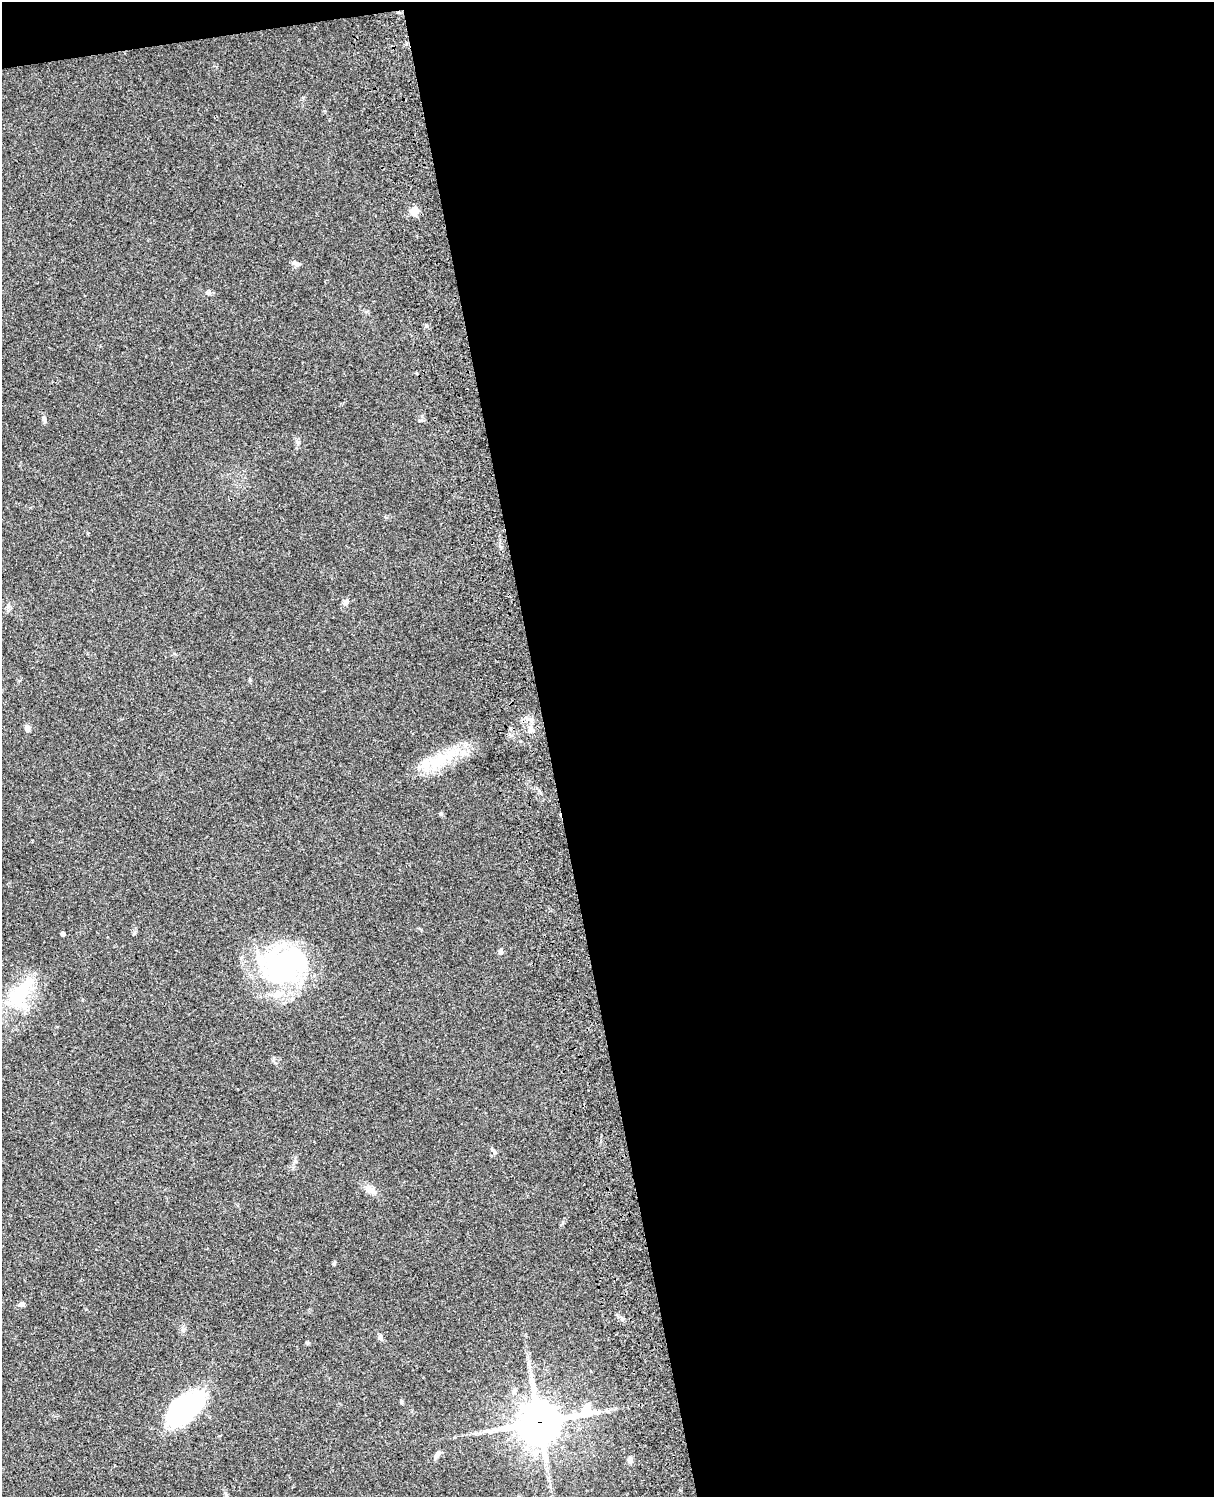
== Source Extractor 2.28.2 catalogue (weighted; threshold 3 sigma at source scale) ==
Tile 4 of 4 x 3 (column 4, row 1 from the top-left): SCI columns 3757-4968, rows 3268-4762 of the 5086 x 4926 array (HDU 1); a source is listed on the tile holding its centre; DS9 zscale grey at full resolution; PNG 1216 x 1499 px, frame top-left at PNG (2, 2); no overlay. Shown black and unused: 56% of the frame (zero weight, under 3 of 4 exposures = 6% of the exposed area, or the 3 px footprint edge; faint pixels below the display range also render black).
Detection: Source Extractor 2.28.2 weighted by HDU 2 'WHT'; one run over the whole footprint, this tile lists its part. Background 0.0963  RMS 0.0062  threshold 0.0281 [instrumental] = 3 sigma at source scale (4.5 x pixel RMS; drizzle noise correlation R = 1.50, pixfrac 1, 0.05/0.05 arcsec/px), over >= 5 px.
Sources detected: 24; all 24 listed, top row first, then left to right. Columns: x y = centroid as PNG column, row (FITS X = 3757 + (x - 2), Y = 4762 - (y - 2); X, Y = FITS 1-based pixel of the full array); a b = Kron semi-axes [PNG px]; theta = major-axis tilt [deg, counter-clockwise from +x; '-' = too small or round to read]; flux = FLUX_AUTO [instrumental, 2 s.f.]
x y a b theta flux
414 210 5 5 - 18
296 263 13 4 -15 1.9
426 326 5 5 - 1
44 419 8 5 -63 1.2
345 602 9 6 56 2.1
27 728 8 6 -87 2.1
531 729 9 7 -58 2.7
439 759 53 16 26 26
441 814 4 4 - 1.2
63 934 4 4 - 2.5
500 951 7 5 71 1.4
283 965 48 40 10 110
20 994 52 22 54 36
370 1190 16 9 -33 4.6
334 1263 6 4 57 0.7
21 1304 8 5 1 1.7
380 1337 8 6 -74 1.6
308 1343 5 4 - 0.92
401 1401 6 4 -71 0.77
185 1409 43 22 40 82
539 1422 17 13 15 1800
437 1455 13 5 57 2.4
630 1460 8 6 -76 2.3
226 1496 7 5 83 1.2
Overlapping masked pixels (flux is a lower limit): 1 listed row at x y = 539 1422
Isophote crosses this tile's border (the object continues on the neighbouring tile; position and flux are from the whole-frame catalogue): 1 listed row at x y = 226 1496